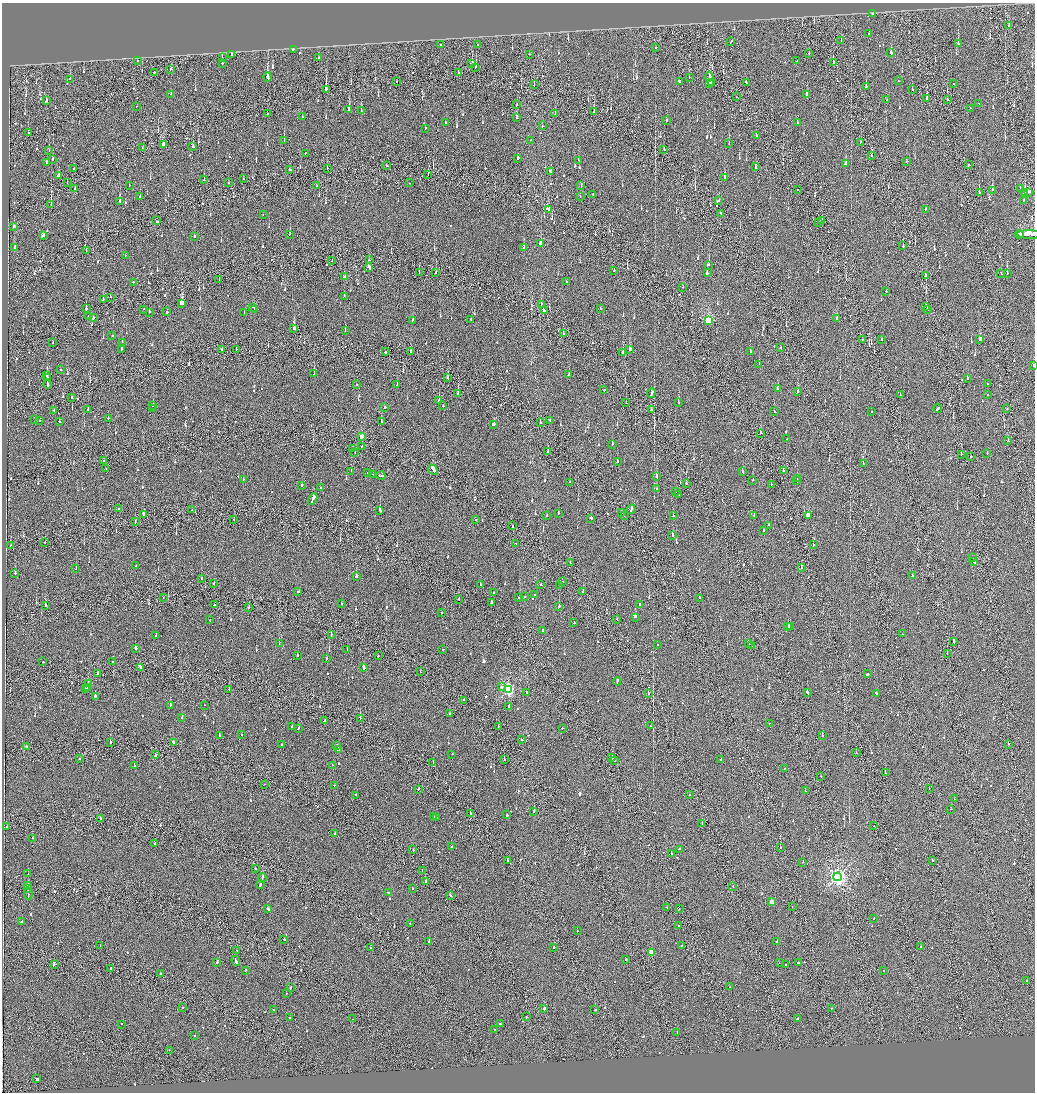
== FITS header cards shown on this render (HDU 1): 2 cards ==
NAXIS1  =                 2065
NAXIS2  =                 2180

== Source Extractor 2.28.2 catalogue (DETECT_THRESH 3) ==
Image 2065 x 2180 px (HDU 1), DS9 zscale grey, zoomed out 1/2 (1 PNG px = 2 x 2 image px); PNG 1037 x 1094 px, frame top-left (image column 1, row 2179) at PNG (2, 3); each listed source drawn as its Kron ellipse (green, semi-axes under 4 px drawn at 4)
Background -0.15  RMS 0.067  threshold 0.2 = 3 sigma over >= 5 px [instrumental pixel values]
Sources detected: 1113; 47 cannot appear on this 1/2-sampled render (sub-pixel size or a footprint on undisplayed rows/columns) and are neither listed nor drawn; of the other 1066, the 500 brightest by FLUX_AUTO listed and drawn (566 fainter detections omitted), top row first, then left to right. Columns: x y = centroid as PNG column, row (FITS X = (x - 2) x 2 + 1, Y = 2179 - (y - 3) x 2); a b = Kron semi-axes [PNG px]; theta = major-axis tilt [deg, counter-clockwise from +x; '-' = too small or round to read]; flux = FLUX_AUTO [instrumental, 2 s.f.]
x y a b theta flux
873 14 2 2 - 140
1009 25 2 2 - 190
869 34 2 1 - 82
841 41 2 2 - 66
731 42 2 2 - 67
440 44 2 2 - 120
478 44 3 2 - 130
958 44 2 2 - 380
656 48 2 2 - 260
293 49 2 2 - 350
809 53 2 2 - 75
891 53 2 2 - 470
530 54 2 2 - 84
232 55 2 2 - 69
222 58 3 2 - 96
319 58 3 2 - 89
138 60 2 1 - 190
797 61 2 2 - 69
833 62 3 1 - 94
222 63 2 2 - 67
472 63 2 2 - 240
476 67 2 2 - 210
170 69 2 2 - 120
154 72 2 2 - 300
458 73 2 1 - 63
268 77 5 2 - 690
709 77 5 3 - 71
689 78 2 1 - 63
70 79 2 2 - 64
679 81 3 2 - 120
898 81 2 2 - 67
397 82 2 2 - 97
712 82 2 2 - 610
746 82 2 2 - 150
709 83 3 2 - 740
953 83 2 2 - 77
534 85 3 1 - 130
866 86 2 2 - 300
326 89 3 2 - 1100
912 89 2 1 - 120
171 94 2 2 - 69
807 95 2 2 - 73
737 97 2 2 - 94
927 98 3 2 - 190
948 99 2 2 - 120
886 100 2 1 - 110
46 101 3 2 - 220
979 103 2 2 - 91
516 105 2 2 - 100
136 106 2 1 - 95
970 108 2 2 - 72
349 110 3 3 - 140
361 111 2 2 - 92
594 111 4 1 - 230
268 114 2 2 - 740
555 114 3 1 - 180
302 117 2 2 - 120
516 117 3 2 - 190
667 121 2 2 - 100
446 122 3 2 - 120
797 123 2 1 - 140
542 126 2 2 - 300
425 128 2 2 - 110
28 133 2 1 - 300
756 136 2 1 - 150
530 140 2 2 - 75
284 141 2 2 - 230
861 142 2 1 - 73
729 144 3 2 - 78
163 145 4 2 - 88
142 147 2 1 - 85
193 147 3 2 - 220
664 150 2 2 - 64
49 151 2 2 - 130
305 153 2 1 - 340
872 156 2 2 - 89
518 158 2 2 - 840
53 159 3 2 - 69
578 160 2 2 - 91
907 161 2 2 - 65
46 163 2 2 - 68
845 164 3 2 - 120
386 165 2 2 - 110
969 165 2 2 - 130
756 167 2 2 - 110
74 168 2 2 - 110
327 168 2 2 - 70
290 170 2 2 - 160
550 172 3 2 - 170
428 174 2 1 - 99
58 175 3 2 - 680
724 177 2 2 - 290
243 178 2 2 - 100
204 180 2 2 - 550
67 182 2 1 - 200
228 183 2 2 - 73
409 183 2 1 - 170
129 185 2 2 - 170
317 186 2 2 - 90
581 186 2 2 - 140
75 188 2 1 - 67
1020 188 2 2 - 64
797 189 2 2 - 130
992 190 2 2 - 130
979 192 2 2 - 130
1029 192 3 2 - 250
1025 193 2 1 - 590
593 194 2 2 - 110
140 197 2 2 - 65
580 197 2 2 - 130
1023 200 2 1 - 170
120 201 2 2 - 81
719 201 2 1 - 67
51 205 2 1 - 160
548 209 3 2 - 220
926 209 2 2 - 89
720 213 3 1 - 250
263 214 2 2 - 63
822 220 2 2 - 93
157 221 2 2 - 220
818 222 2 1 - 190
14 226 2 2 - 600
290 234 2 2 - 87
1019 234 4 2 - 210
1029 234 13 2 -2 880
44 235 2 2 - 200
194 236 2 2 - 140
540 244 2 2 - 210
903 246 2 1 - 97
14 247 2 2 - 350
524 248 2 2 - 82
86 250 2 1 - 70
125 255 2 2 - 64
369 260 2 1 - 98
332 261 2 1 - 96
709 265 2 2 - 120
368 267 4 2 - 390
614 271 2 2 - 130
419 273 2 1 - 110
435 273 3 1 - 85
707 273 3 2 - 430
1007 273 2 1 - 90
1001 274 2 2 - 82
925 276 2 1 - 110
344 277 2 2 - 650
219 280 2 1 - 68
134 282 3 2 - 120
566 282 2 2 - 85
683 287 2 1 - 68
886 291 2 2 - 88
344 296 2 2 - 120
110 297 2 2 - 88
103 300 3 2 - 210
182 303 4 3 - 230
541 304 3 1 - 170
926 306 2 2 - 91
253 307 2 2 - 110
600 308 2 2 - 88
86 309 3 2 - 110
143 309 2 1 - 67
927 309 2 1 - 140
255 310 3 2 - 140
544 310 3 2 - 480
149 312 2 2 - 190
167 312 2 1 - 590
244 312 3 2 - 160
89 316 2 1 - 180
93 318 2 2 - 190
471 319 2 2 - 460
837 319 2 2 - 300
412 320 3 2 - 94
708 320 4 3 - 1200
294 329 3 2 - 760
345 331 2 2 - 290
563 334 2 1 - 250
112 335 2 2 - 110
862 340 2 1 - 160
882 340 2 2 - 140
980 340 3 2 - 170
122 342 2 2 - 68
53 343 2 2 - 94
780 348 2 2 - 150
122 349 3 2 - 300
222 350 2 2 - 82
236 350 2 1 - 110
630 350 3 2 - 450
750 351 2 2 - 88
385 352 2 2 - 540
410 352 3 2 - 120
623 353 2 2 - 240
759 364 2 2 - 150
1033 365 2 2 - 81
60 370 2 2 - 66
314 374 2 1 - 70
47 375 2 2 - 410
569 375 2 2 - 140
47 377 2 2 - 150
448 378 2 2 - 410
967 378 2 2 - 160
987 384 2 2 - 96
47 385 4 2 - 410
356 385 2 2 - 69
397 385 2 2 - 83
777 389 2 2 - 72
604 390 2 1 - 820
798 391 2 2 - 120
458 393 2 1 - 79
651 393 5 2 - 270
900 395 2 1 - 74
987 395 2 2 - 86
72 397 2 2 - 120
439 400 2 2 - 120
626 403 2 1 - 72
678 403 2 2 - 280
153 406 2 2 - 64
443 406 3 2 - 95
385 407 2 1 - 510
938 408 4 2 - 200
88 409 2 2 - 370
153 409 2 1 - 130
1007 409 2 2 - 83
54 410 2 2 - 81
651 410 2 2 - 120
871 411 2 2 - 72
774 412 2 2 - 78
108 418 2 2 - 70
35 420 2 2 - 88
39 420 2 2 - 80
381 421 2 2 - 100
550 421 2 2 - 110
59 422 2 2 - 96
540 422 2 2 - 130
493 424 3 2 - 360
761 433 2 1 - 81
361 437 3 2 - 220
787 439 2 2 - 70
1008 441 2 2 - 91
612 444 2 2 - 88
361 446 2 1 - 68
353 449 2 1 - 96
548 452 2 2 - 170
355 453 2 1 - 66
961 454 2 2 - 71
987 454 2 2 - 63
971 456 2 2 - 120
104 461 2 2 - 150
617 462 2 2 - 96
863 463 4 2 - 190
106 468 2 2 - 91
433 470 6 2 -48 440
351 471 2 2 - 100
784 471 2 2 - 73
368 472 2 2 - 100
743 472 3 2 - 180
373 474 4 1 - 450
381 476 4 2 - 210
656 477 3 2 - 650
797 479 2 1 - 110
243 480 2 2 - 89
753 480 2 2 - 85
797 481 2 2 - 180
570 482 2 2 - 110
686 483 2 2 - 170
771 484 2 1 - 150
302 485 2 2 - 190
320 487 2 2 - 85
656 489 2 2 - 140
676 492 2 2 - 98
679 494 2 1 - 110
313 499 6 2 62 550
119 509 2 2 - 110
631 509 5 2 - 290
192 510 2 2 - 77
380 510 3 2 - 210
558 513 2 2 - 88
621 513 2 1 - 94
144 514 3 2 - 76
754 515 2 2 - 110
808 515 3 2 - 120
547 516 2 2 - 77
624 516 2 1 - 63
673 516 2 2 - 140
591 518 2 2 - 240
234 519 2 2 - 72
475 519 2 2 - 70
135 522 2 1 - 67
768 525 2 2 - 68
513 526 2 1 - 120
763 531 2 2 - 85
673 535 2 2 - 190
45 542 2 2 - 110
516 543 2 2 - 84
10 545 2 1 - 82
813 545 2 2 - 110
973 557 2 1 - 84
974 562 4 2 - 320
570 563 2 2 - 210
136 565 2 2 - 85
801 567 2 2 - 130
76 569 2 2 - 67
15 573 2 2 - 260
912 576 2 1 - 420
356 577 3 2 - 220
201 578 2 2 - 73
563 582 2 2 - 78
214 583 2 1 - 79
480 585 2 2 - 69
541 585 2 2 - 150
559 585 2 1 - 64
298 592 2 2 - 94
583 592 2 2 - 280
493 593 2 2 - 190
534 594 2 2 - 120
163 597 2 1 - 71
519 597 2 1 - 130
524 597 2 2 - 67
700 598 2 2 - 74
459 600 2 1 - 72
491 602 2 1 - 220
341 604 2 2 - 65
639 604 2 2 - 500
45 605 2 2 - 120
214 605 2 2 - 81
559 606 2 2 - 320
249 608 3 2 - 170
442 613 2 2 - 65
635 617 2 2 - 610
617 619 2 2 - 69
210 620 2 2 - 85
574 623 2 2 - 76
788 626 2 1 - 110
790 627 2 1 - 500
543 630 2 2 - 110
331 634 3 2 - 140
902 634 2 1 - 160
156 636 2 2 - 100
953 641 2 2 - 590
748 643 4 2 - 490
279 644 2 2 - 140
657 645 2 2 - 170
752 645 2 2 - 330
135 648 2 2 - 250
347 650 2 2 - 84
443 650 2 2 - 77
947 654 2 1 - 290
297 655 2 2 - 71
378 656 2 1 - 170
326 659 2 1 - 390
43 662 2 2 - 140
113 662 2 1 - 110
140 667 2 2 - 280
364 668 2 2 - 490
420 672 2 1 - 66
98 674 3 2 - 250
867 674 2 2 - 710
617 681 4 2 - 220
88 683 2 2 - 89
87 687 2 1 - 100
501 687 2 2 - 96
85 689 2 2 - 100
229 689 3 2 - 180
508 690 4 3 - 2000
527 692 3 2 - 280
648 693 2 2 - 130
807 693 3 2 - 390
876 693 2 2 - 330
95 696 3 2 - 390
464 700 2 1 - 72
170 705 2 2 - 130
204 705 2 2 - 140
509 707 2 2 - 200
449 714 2 2 - 100
181 718 2 2 - 100
360 718 2 2 - 450
325 720 4 2 - 230
769 723 2 2 - 71
498 726 2 2 - 110
650 726 2 1 - 75
292 727 2 2 - 93
298 728 3 2 - 110
562 728 2 2 - 92
220 735 2 2 - 180
241 735 2 2 - 74
822 735 2 2 - 140
521 740 2 2 - 110
110 742 3 2 - 160
173 742 2 2 - 550
1008 744 2 1 - 78
281 745 2 1 - 73
27 746 2 2 - 140
337 746 2 2 - 66
339 749 2 2 - 78
856 753 2 2 - 68
452 754 2 2 - 74
156 755 3 2 - 140
612 757 2 1 - 210
79 758 2 2 - 84
504 760 2 2 - 69
721 760 2 2 - 82
614 761 2 2 - 89
433 763 2 2 - 100
332 765 2 2 - 100
134 766 2 2 - 68
784 768 2 2 - 70
885 773 2 1 - 200
821 776 2 1 - 88
264 784 2 1 - 71
334 785 2 2 - 93
929 788 2 1 - 78
418 789 2 2 - 87
805 791 2 2 - 73
356 795 2 2 - 100
689 795 2 1 - 69
954 799 2 2 - 110
951 809 2 1 - 140
534 811 2 2 - 110
470 813 2 1 - 91
507 815 2 2 - 240
433 817 2 2 - 81
100 818 2 1 - 100
437 818 2 2 - 110
702 823 2 1 - 120
874 826 2 1 - 96
6 827 2 2 - 77
335 833 2 2 - 130
32 838 2 2 - 68
155 843 2 2 - 180
452 846 2 2 - 83
780 848 2 1 - 140
679 849 3 2 - 120
413 850 2 2 - 160
672 854 2 2 - 98
507 860 2 1 - 65
932 860 2 2 - 350
803 862 2 1 - 67
255 869 2 1 - 170
422 870 2 1 - 100
28 874 2 2 - 150
838 877 4 4 - 4300
262 878 4 2 - 220
425 881 2 2 - 76
28 885 4 2 - 260
260 885 3 2 - 350
733 886 2 2 - 64
412 888 2 2 - 140
28 889 2 2 - 270
388 892 2 2 - 72
28 893 6 1 -84 980
450 895 2 2 - 110
772 902 3 2 - 110
792 906 2 1 - 70
667 907 2 2 - 84
268 909 3 2 - 370
679 909 2 1 - 75
874 918 2 2 - 72
21 922 3 2 - 220
410 924 2 2 - 82
679 926 2 2 - 180
578 931 2 2 - 150
284 939 2 2 - 130
429 941 2 2 - 690
777 942 2 2 - 450
100 946 2 2 - 110
681 946 2 2 - 320
554 947 2 2 - 470
921 947 2 2 - 140
371 948 2 2 - 75
237 951 2 1 - 140
651 952 3 2 - 270
626 959 2 2 - 410
236 961 5 2 - 560
217 962 2 2 - 80
798 962 3 2 - 190
779 963 2 1 - 65
54 964 2 2 - 330
786 964 2 1 - 84
111 968 2 1 - 79
245 970 2 2 - 270
884 970 2 2 - 68
160 973 2 2 - 370
1027 981 2 1 - 210
291 987 2 2 - 370
729 987 2 1 - 280
286 993 2 2 - 76
182 1008 2 2 - 120
544 1008 2 2 - 3800
831 1008 2 2 - 110
274 1010 2 2 - 110
595 1010 2 2 - 320
290 1017 2 2 - 68
526 1017 2 2 - 120
353 1019 2 1 - 110
797 1019 2 2 - 99
122 1024 2 2 - 76
500 1024 2 2 - 170
494 1029 2 2 - 77
677 1032 2 1 - 410
194 1036 2 2 - 140
169 1050 2 1 - 88
37 1079 2 2 - 430
At the frame edge (FLAGS 8, measured only in part): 2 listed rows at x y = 1029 234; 1033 365
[566 fainter detections neither listed nor drawn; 47 sub-pixel or undisplayed-footprint detections neither listed nor drawn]